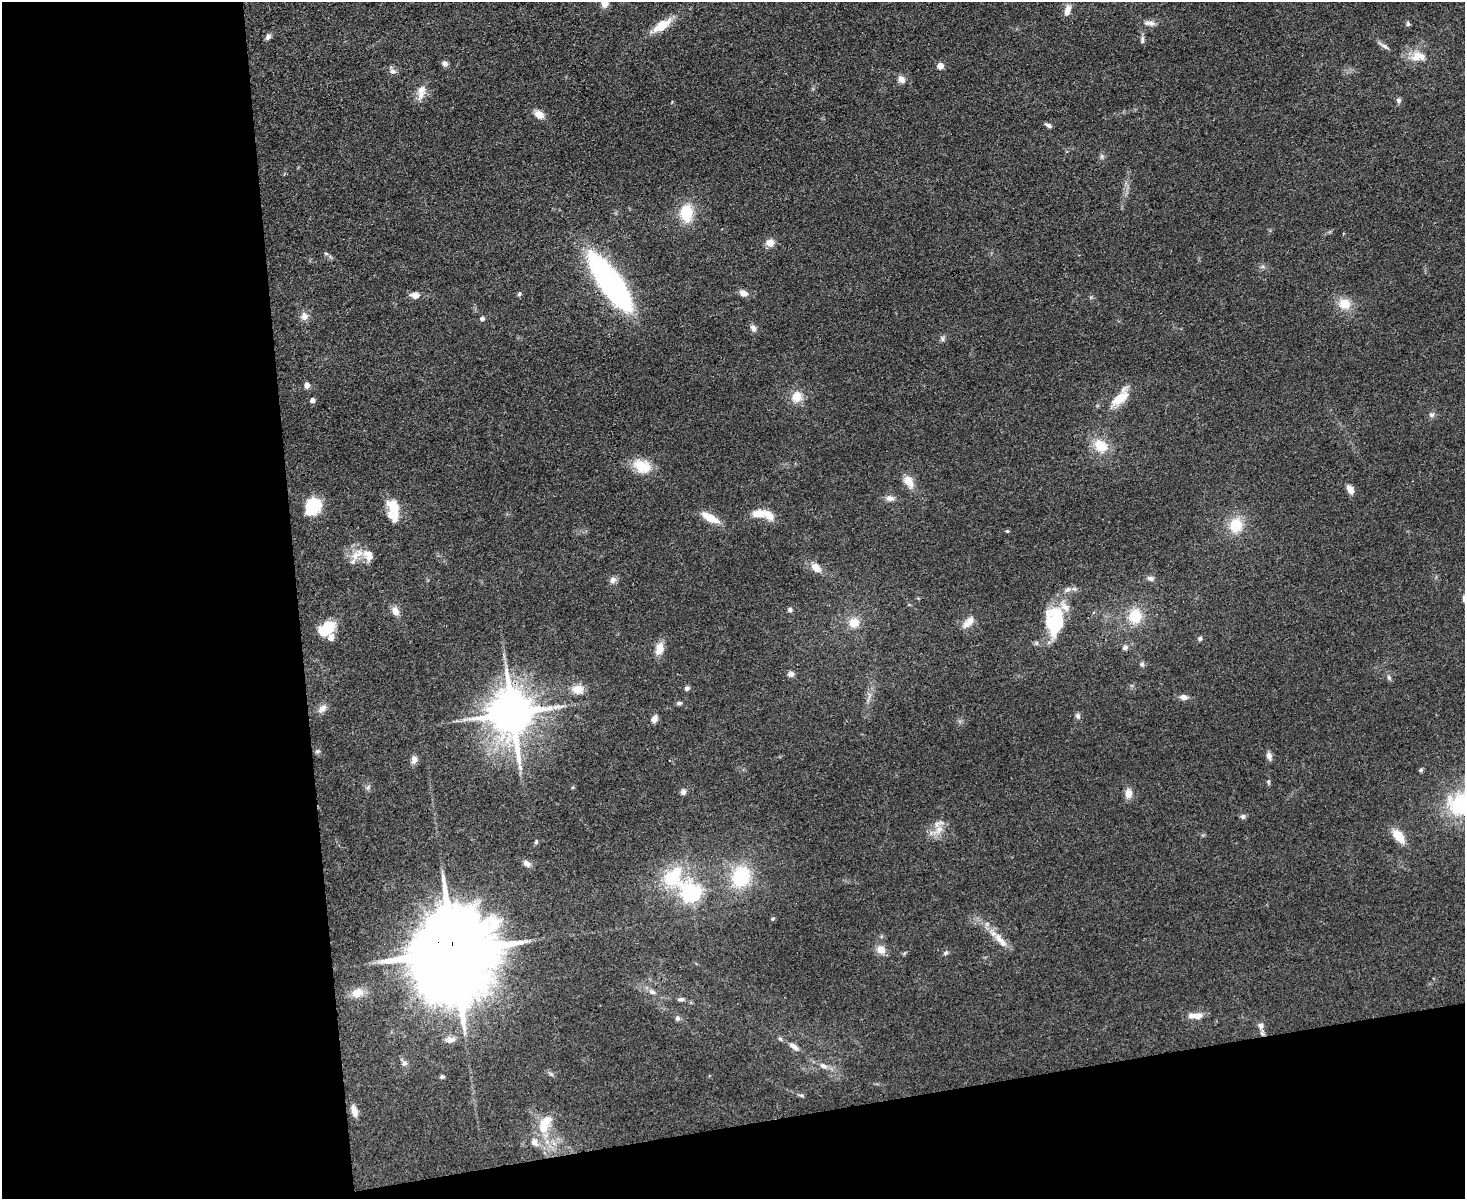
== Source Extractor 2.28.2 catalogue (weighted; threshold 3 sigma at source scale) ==
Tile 10 of 3 x 4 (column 1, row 4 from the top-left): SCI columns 248-1710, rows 1-1197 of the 4769 x 4789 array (HDU 1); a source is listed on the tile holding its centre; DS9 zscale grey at full resolution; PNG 1467 x 1201 px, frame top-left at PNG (2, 2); no overlay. Shown black and unused: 27% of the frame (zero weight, under 3 of 4 exposures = <1% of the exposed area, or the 3 px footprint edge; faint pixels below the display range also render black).
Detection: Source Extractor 2.28.2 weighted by HDU 2 'WHT'; one run over the whole footprint, this tile lists its part. Background 0.0657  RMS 0.0059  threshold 0.0265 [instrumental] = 3 sigma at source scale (4.5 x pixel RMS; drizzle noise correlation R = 1.50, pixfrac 1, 0.05/0.05 arcsec/px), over >= 5 px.
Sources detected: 123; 1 inside a brighter object's white glare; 1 long thin detection or spike segment (spike, bleed or trail) — not listed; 9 inside a brighter listed object's ellipse — not listed separately; the other 112 listed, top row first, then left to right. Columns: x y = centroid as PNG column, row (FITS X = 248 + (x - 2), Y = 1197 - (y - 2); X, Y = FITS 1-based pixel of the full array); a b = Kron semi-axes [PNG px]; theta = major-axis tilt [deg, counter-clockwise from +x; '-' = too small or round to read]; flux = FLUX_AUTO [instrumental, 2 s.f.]
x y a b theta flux
605 3 10 9 - 4.7
1067 10 15 8 75 4.4
1149 23 16 6 -7 3.2
1408 24 6 5 - 1.2
662 25 24 10 33 12
268 37 8 6 62 2
1142 40 11 5 82 1.6
1384 46 17 4 -31 2.3
1418 56 23 14 1 9.9
445 64 7 6 - 2.3
940 66 5 4 - 9.5
393 71 11 7 -55 2.4
901 79 8 7 - 3.7
421 95 21 8 59 5.3
1398 100 8 6 -49 1.5
539 114 11 8 -33 5.4
1049 125 8 4 -23 1.7
1102 156 8 4 90 1.2
686 213 22 15 -90 17
770 243 10 9 - 4.6
326 253 6 4 -3 0.78
610 282 43 14 -54 220
743 293 8 7 - 4
519 294 5 5 - 0.94
415 295 9 6 -2 4.8
1345 304 14 12 -27 9.8
304 316 10 9 - 4
482 319 6 5 - 1.4
753 328 9 7 -55 2.4
942 338 7 6 - 1.4
307 385 6 6 - 2.8
797 397 14 12 54 8.5
1122 397 30 12 69 9.8
312 400 5 5 - 1.9
1432 415 7 7 - 1.8
1100 446 19 14 -37 13
642 466 21 14 -22 15
909 482 14 9 -58 7.8
1350 489 9 6 -59 5.4
890 498 11 7 -12 3.1
313 506 13 11 61 31
393 508 29 12 -78 13
759 513 17 9 7 8.3
710 518 20 8 -28 11
1236 525 17 14 75 16
1007 531 5 5 - 0.76
357 554 22 11 41 8.4
816 568 12 8 -43 6.5
1150 578 10 6 -12 2
613 580 9 8 - 2.6
1074 589 8 6 -20 1.7
1464 599 10 5 -86 1.6
790 610 6 6 - 1.4
395 611 11 8 -66 4.3
1135 616 17 15 74 15
969 622 18 8 44 5.7
1058 622 39 23 -79 30
854 623 12 11 - 8
326 629 19 12 39 18
1200 639 5 5 - 1.2
1125 648 7 6 - 1.7
659 649 14 8 75 7.1
1142 664 7 6 - 1.3
791 674 7 6 - 2.5
1389 678 8 5 -62 1.3
687 688 6 5 - 1.4
578 689 12 10 8 7.4
1183 697 10 7 -5 2.7
679 703 7 5 14 1.1
322 709 12 8 36 3.8
512 713 13 11 -82 2700
1078 716 8 7 - 1.6
654 719 10 7 66 2.7
464 720 9 4 19 1.6
317 751 7 5 20 1.1
1269 756 10 7 -73 2.5
414 759 9 8 - 3
1421 770 5 4 - 1.1
1268 782 6 5 - 0.86
368 787 7 4 46 1.2
683 792 8 7 - 2
1128 793 11 8 84 4.9
1460 804 28 24 26 46
1243 816 7 6 - 1.6
939 830 22 8 64 6.3
1398 836 15 9 -52 11
536 842 6 4 68 0.87
526 863 9 7 -37 2.9
741 876 26 21 69 33
673 877 29 27 4 32
691 892 7 7 - 270
773 919 5 4 - 0.74
1000 940 28 9 -51 8.3
881 950 11 10 - 5.5
453 953 26 20 87 13000
946 953 7 5 40 1.2
652 992 9 6 -26 2.4
357 993 14 11 22 7.1
681 999 10 5 -2 1.7
1197 1016 13 8 10 5.3
677 1018 7 6 - 1.6
1261 1026 9 8 - 2.7
450 1040 15 8 9 3.8
793 1046 13 6 -35 3.4
404 1063 9 8 - 2
823 1066 12 7 -30 3.2
551 1074 9 4 -19 1.1
442 1077 6 5 - 1.1
802 1095 7 5 -19 1
354 1111 12 6 -73 5.1
546 1122 23 16 48 12
534 1142 12 9 -64 4.1
Overlapping masked pixels (flux is a lower limit): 3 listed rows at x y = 610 282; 512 713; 453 953
Isophote crosses this tile's border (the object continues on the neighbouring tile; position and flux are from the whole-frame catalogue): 3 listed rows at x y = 605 3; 1464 599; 1460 804